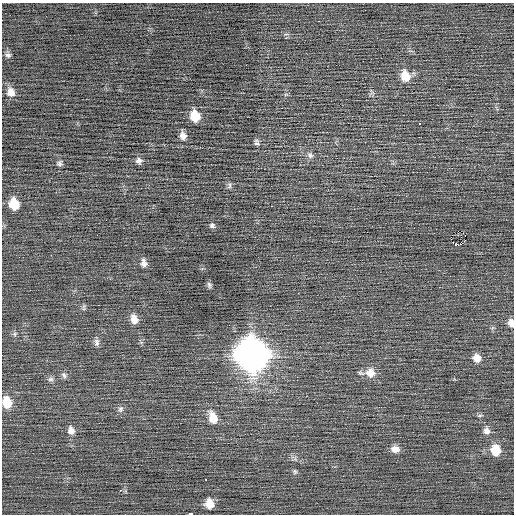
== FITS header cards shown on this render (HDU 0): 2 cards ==
NAXIS1  =                  512 / Axis length
NAXIS2  =                  512 / Axis length

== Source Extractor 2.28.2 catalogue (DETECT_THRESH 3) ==
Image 512 x 512 px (HDU 0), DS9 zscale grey, 1 PNG px = 1 image px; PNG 516 x 516 px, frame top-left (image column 1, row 512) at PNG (2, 3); no overlay
Background 0.0133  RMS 0.76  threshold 2.28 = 3 sigma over >= 5 px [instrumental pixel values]
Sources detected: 46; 1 with non-positive FLUX_AUTO (blend fragments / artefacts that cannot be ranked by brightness) is not listed; the other 45 listed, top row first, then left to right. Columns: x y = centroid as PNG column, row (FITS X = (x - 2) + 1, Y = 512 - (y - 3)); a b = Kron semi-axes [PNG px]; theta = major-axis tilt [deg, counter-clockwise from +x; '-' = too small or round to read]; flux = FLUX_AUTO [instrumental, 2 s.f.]
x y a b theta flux
318 21 3 2 - 69
8 55 8 6 -16 120
363 61 2 2 - 95
405 76 13 10 -71 770
11 92 10 9 - 360
195 116 10 8 -74 1000
419 124 3 3 - 440
183 136 9 7 -77 260
256 142 8 6 -78 120
310 155 9 7 -62 170
139 161 8 8 - 180
60 163 8 6 40 110
229 186 9 5 77 110
14 204 10 8 -72 1100
212 225 7 6 - 120
458 231 2 2 - 2000
465 235 3 2 - 280
465 240 3 2 - 82
455 244 4 2 - 110
460 245 5 2 - 50
144 263 10 7 -75 230
209 285 9 5 -75 120
84 308 10 4 88 90
134 319 12 9 -70 410
511 323 9 7 -86 270
15 334 7 4 -89 89
97 342 11 7 -88 180
252 355 15 13 -68 72000
476 358 9 8 - 400
370 373 13 12 - 570
64 375 9 6 -57 130
51 379 8 6 14 130
7 402 11 8 -79 970
120 409 9 7 52 150
480 415 6 4 19 67
213 418 14 9 -70 660
71 431 10 9 - 290
486 431 9 8 - 230
395 449 10 8 -13 350
495 450 10 9 - 1100
295 471 7 5 -89 88
205 479 3 3 - 190
120 490 3 2 - 580
209 504 8 8 - 610
190 514 4 2 - 2200
At the frame edge (FLAGS 8, measured only in part): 3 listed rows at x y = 511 323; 7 402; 190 514
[1 non-positive-flux detection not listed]